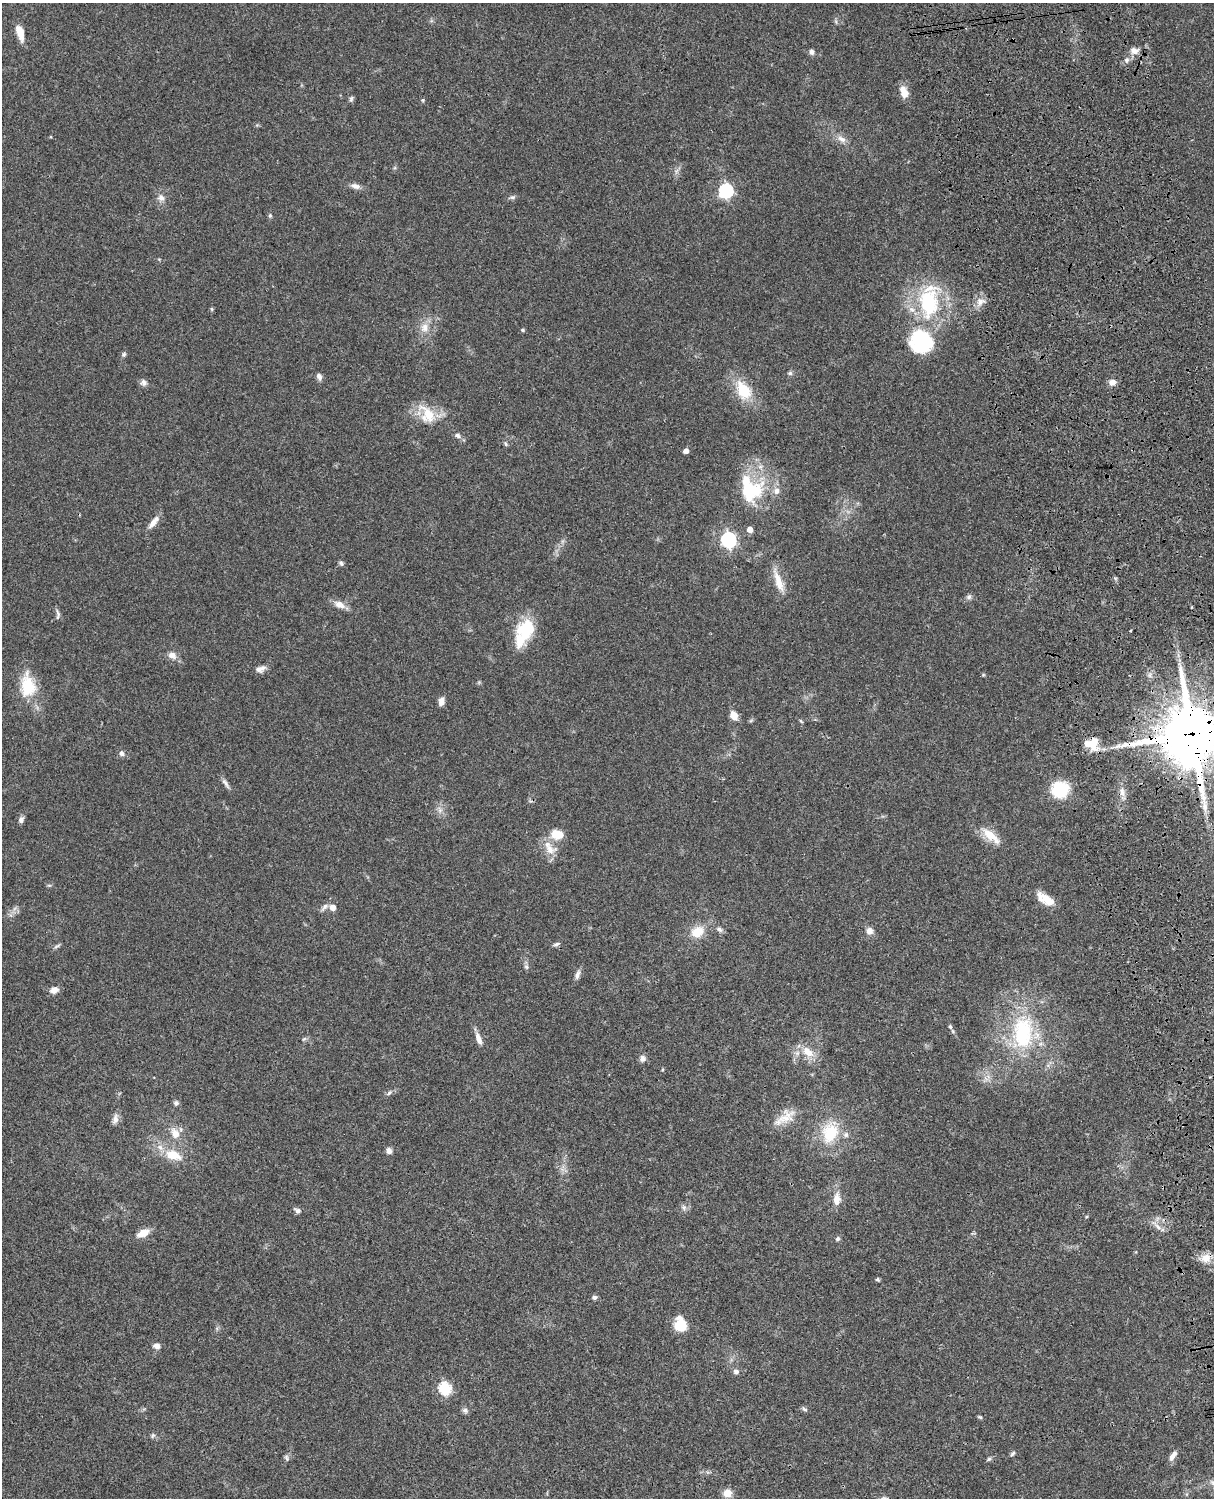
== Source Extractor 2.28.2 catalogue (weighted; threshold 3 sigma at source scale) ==
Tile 6 of 4 x 3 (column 2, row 2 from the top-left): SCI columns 1333-2544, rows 1773-3268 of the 5087 x 4927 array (HDU 1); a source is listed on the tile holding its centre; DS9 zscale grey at full resolution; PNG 1216 x 1500 px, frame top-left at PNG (2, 3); no overlay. Shown black and unused: <1% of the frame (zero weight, under 3 of 4 exposures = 6% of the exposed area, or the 3 px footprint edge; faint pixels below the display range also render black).
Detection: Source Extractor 2.28.2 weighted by HDU 2 'WHT'; one run over the whole footprint, this tile lists its part. Background 0.0867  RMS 0.0062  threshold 0.0278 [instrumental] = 3 sigma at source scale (4.5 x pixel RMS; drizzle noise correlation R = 1.50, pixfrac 1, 0.05/0.05 arcsec/px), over >= 5 px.
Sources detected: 114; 1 inside a brighter object's white glare — not listed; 7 inside a brighter listed object's ellipse — not listed separately; the other 106 listed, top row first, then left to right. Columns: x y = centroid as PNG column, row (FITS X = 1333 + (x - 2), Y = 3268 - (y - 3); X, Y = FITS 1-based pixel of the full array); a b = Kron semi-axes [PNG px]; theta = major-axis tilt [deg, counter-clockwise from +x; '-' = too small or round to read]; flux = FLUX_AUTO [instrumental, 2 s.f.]
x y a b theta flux
20 33 17 7 -74 7.8
1134 51 10 9 - 3.9
811 52 7 6 - 1.9
1126 60 6 5 - 1.5
904 92 16 9 -71 6.3
351 99 8 5 80 1.3
423 100 5 4 - 0.73
842 139 14 8 -31 3.9
355 186 13 7 -16 3.1
726 191 6 6 - 110
512 197 7 5 19 1.3
161 198 10 10 - 3.5
270 216 6 5 - 0.98
929 302 41 22 85 54
980 302 13 9 29 4.5
212 309 6 4 -89 0.72
425 328 13 12 - 6.4
522 330 5 4 - 0.8
124 354 7 6 - 1.2
790 373 7 5 0 1.2
319 377 9 6 -64 2.2
1112 382 7 7 - 3.9
144 383 9 8 - 2.3
743 390 29 18 -58 18
427 414 31 20 -55 16
457 435 9 7 -30 2
505 444 7 4 -70 1
686 451 4 4 - 3.7
749 489 35 30 4 40
154 522 18 6 52 5
750 529 5 5 - 5.1
728 540 7 6 - 140
341 563 7 5 -47 1.4
778 581 31 9 -71 9.7
969 597 8 7 - 1.7
340 605 16 8 -28 5.2
58 614 14 5 -88 1.8
1130 631 3 2 - 0.76
524 632 34 18 64 27
172 655 11 9 -22 4.1
260 669 13 7 18 3.4
983 675 6 3 18 0.62
1150 675 7 4 90 1.5
28 686 33 20 -86 21
441 701 10 6 84 3.4
734 715 11 8 -57 4.6
801 721 6 3 -52 0.7
1192 734 21 20 - 3600
1088 743 29 10 -32 9.4
122 753 7 6 - 2
226 783 16 5 -56 2.3
1060 789 20 19 - 22
1122 792 14 6 -82 4
21 820 8 6 68 2.2
557 834 12 9 -8 12
991 836 32 11 -40 11
550 850 19 14 -4 8.7
49 885 6 4 -18 0.8
1045 899 25 11 -32 9.4
324 907 13 6 45 2.4
333 907 6 5 - 4.7
719 929 9 6 -35 1.9
869 931 9 8 - 3.4
697 932 15 12 29 11
556 944 10 4 16 1.4
57 946 10 4 26 1.3
526 967 7 5 -67 1.4
577 975 13 6 70 2.6
54 990 10 8 14 3.8
950 1027 7 5 -62 1.3
1023 1032 47 29 88 56
304 1039 7 4 36 0.88
478 1039 16 7 -69 4.4
808 1052 19 11 -37 9.1
642 1059 9 8 - 2.4
389 1093 7 4 45 1.1
176 1103 7 6 - 1.6
785 1117 32 13 35 10
115 1119 14 8 79 3
175 1133 15 11 -61 7.2
830 1133 25 19 73 24
389 1151 8 6 -68 2.4
173 1155 17 10 -19 13
837 1199 16 9 84 6.3
684 1207 8 6 -46 1.9
297 1211 9 6 -36 1.9
1158 1227 12 5 -39 3.1
143 1233 13 7 23 7.2
837 1239 6 5 - 1.2
1206 1258 13 11 40 6.3
877 1280 4 4 - 1.2
594 1297 5 5 - 1.7
681 1325 14 13 - 13
157 1346 9 7 -14 2.9
736 1372 7 6 - 2
445 1388 6 6 - 64
804 1409 9 5 -37 1.2
465 1410 8 7 - 1.9
980 1417 6 4 -26 0.84
153 1436 8 4 46 1.1
1013 1454 9 4 49 1.1
1172 1457 10 7 68 3.1
286 1458 9 5 -65 1.3
989 1459 7 5 36 1.1
727 1493 10 9 - 6
884 1498 10 5 16 1.7
Overlapping masked pixels (flux is a lower limit): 1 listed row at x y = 1192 734
Isophote crosses this tile's border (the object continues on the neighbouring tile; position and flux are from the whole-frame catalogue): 2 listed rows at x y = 1192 734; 884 1498